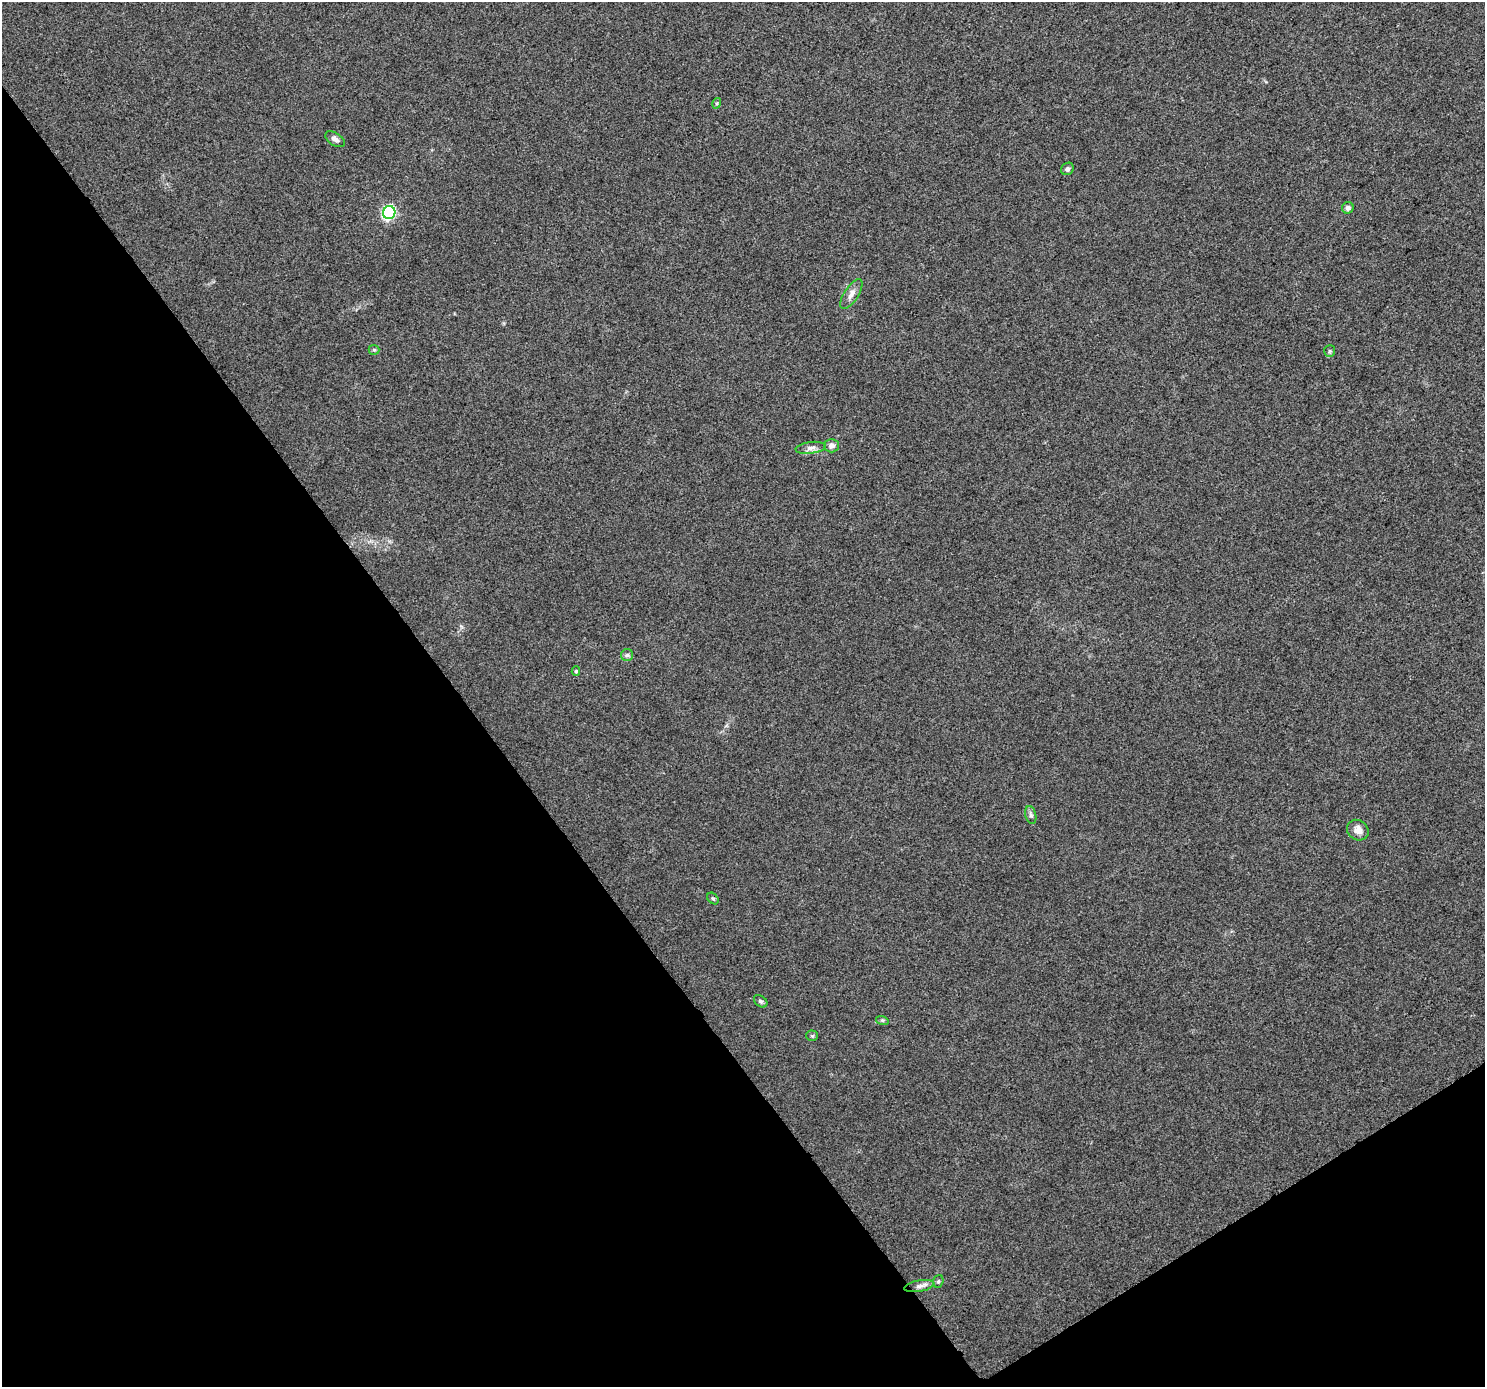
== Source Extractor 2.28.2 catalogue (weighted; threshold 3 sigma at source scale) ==
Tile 14 of 4 x 4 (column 2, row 4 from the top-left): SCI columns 1490-2972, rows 193-1577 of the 5940 x 5862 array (HDU 1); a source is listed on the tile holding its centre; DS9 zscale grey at full resolution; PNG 1487 x 1389 px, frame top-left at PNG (2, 2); each listed source drawn as its Kron ellipse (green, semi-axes under 4 px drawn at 4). Shown black and unused: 35% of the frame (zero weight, under 3 of 5 exposures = <1% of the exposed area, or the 3 px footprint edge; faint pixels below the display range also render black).
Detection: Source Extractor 2.28.2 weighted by HDU 2 'WHT'; one run over the whole footprint, this tile lists its part. Background 0.0143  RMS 0.0045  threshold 0.0201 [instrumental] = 3 sigma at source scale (4.5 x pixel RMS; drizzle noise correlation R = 1.50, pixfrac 1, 0.0396/0.0396 arcsec/px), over >= 5 px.
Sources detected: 20; all 20 listed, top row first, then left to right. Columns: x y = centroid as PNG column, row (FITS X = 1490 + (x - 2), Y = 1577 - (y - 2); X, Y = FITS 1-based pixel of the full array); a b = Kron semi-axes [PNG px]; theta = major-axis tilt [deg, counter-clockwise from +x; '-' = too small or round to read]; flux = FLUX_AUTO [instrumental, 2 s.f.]
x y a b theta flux
717 103 5 3 - 0.5
335 139 11 6 -34 1.9
1067 169 7 6 - 1.4
1348 208 6 5 - 1.5
389 213 6 6 - 71
851 294 17 7 57 2.7
374 350 5 5 - 0.57
1330 351 6 5 - 0.66
831 446 7 7 - 2.2
811 448 15 6 7 2.2
627 655 6 6 - 1
576 671 5 4 - 0.68
1031 815 9 5 -76 1.2
1358 830 11 9 -37 3.4
713 898 6 5 - 0.81
761 1001 7 5 -40 0.94
882 1020 6 4 -18 0.57
812 1036 5 5 - 0.66
938 1281 6 5 - 0.67
919 1286 15 5 11 2.1